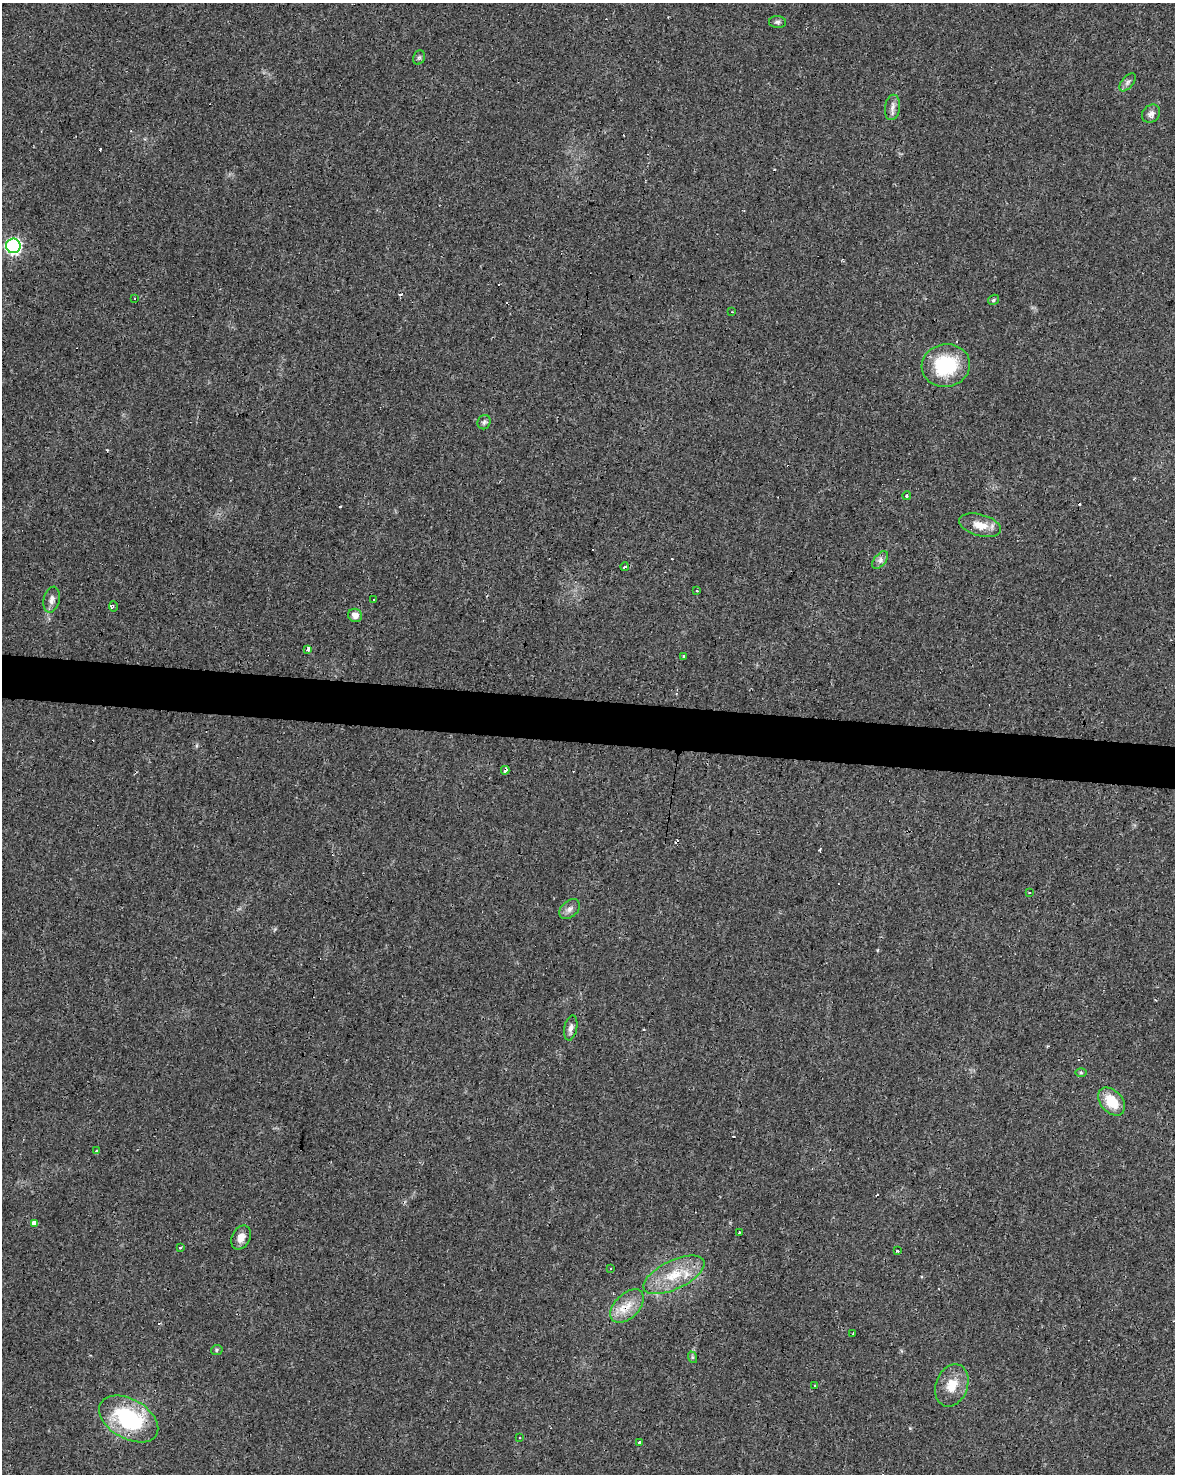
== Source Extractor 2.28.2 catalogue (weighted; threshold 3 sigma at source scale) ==
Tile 6 of 4 x 3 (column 2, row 2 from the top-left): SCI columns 1178-2350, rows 1753-3224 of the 4696 x 4918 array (HDU 1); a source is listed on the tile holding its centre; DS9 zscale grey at full resolution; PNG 1177 x 1476 px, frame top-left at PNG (2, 3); each listed source drawn as its Kron ellipse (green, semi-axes under 4 px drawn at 4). Shown black and unused: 3% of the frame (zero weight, under 3 of 4 exposures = <1% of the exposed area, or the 3 px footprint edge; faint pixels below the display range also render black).
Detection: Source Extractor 2.28.2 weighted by HDU 2 'WHT'; one run over the whole footprint, this tile lists its part. Background 0.0248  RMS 0.0034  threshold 0.0151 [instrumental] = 3 sigma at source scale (4.5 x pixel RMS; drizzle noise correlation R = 1.50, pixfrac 1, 0.0396/0.0396 arcsec/px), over >= 5 px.
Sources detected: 62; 17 cosmic-ray / hot-pixel residue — neither listed nor drawn; the other 45 listed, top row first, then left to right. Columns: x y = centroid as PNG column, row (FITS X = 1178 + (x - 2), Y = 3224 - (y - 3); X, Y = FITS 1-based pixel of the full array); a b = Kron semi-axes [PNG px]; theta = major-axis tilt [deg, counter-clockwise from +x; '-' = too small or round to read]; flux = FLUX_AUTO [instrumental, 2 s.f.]
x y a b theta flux
778 22 8 6 -3 0.91
419 57 7 5 68 0.7
1127 82 11 5 50 1.1
892 107 13 7 83 1.7
1151 114 10 8 45 1.5
13 246 7 7 - 77
135 298 3 2 - 0.27
993 300 6 5 - 0.68
732 312 2 2 - 0.2
946 365 24 21 10 22
484 422 7 6 - 0.79
907 495 4 3 - 3.2
980 525 21 10 -15 5
880 560 10 6 50 1.3
624 567 4 3 - 0.93
697 591 3 3 - 0.41
373 599 3 3 - 0.56
52 600 13 8 77 2
113 606 5 3 - 0.4
355 615 7 6 - 2.1
308 649 3 3 - 14
684 656 3 3 - 1.9
505 770 4 3 - 4.9
1029 893 3 3 - 0.37
569 909 12 8 42 1.6
571 1028 13 6 78 1.5
1081 1072 6 4 -1 0.43
1111 1101 16 11 -49 8.4
97 1151 3 3 - 0.87
34 1223 3 3 - 240
739 1233 3 2 - 0.68
241 1237 13 9 62 2.7
181 1248 3 3 - 1
897 1251 3 3 - 0.5
611 1269 3 3 - 0.42
674 1275 33 14 26 11
627 1306 20 12 45 5.7
853 1333 4 3 - 1.5
217 1350 6 5 - 0.57
692 1357 6 4 -71 0.49
815 1385 4 2 - 0.38
952 1385 22 16 69 6.4
129 1419 32 19 -30 32
520 1438 3 2 - 0.39
640 1443 4 3 - 0.95
Overlapping masked pixels (flux is a lower limit): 2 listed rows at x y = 505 770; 627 1306